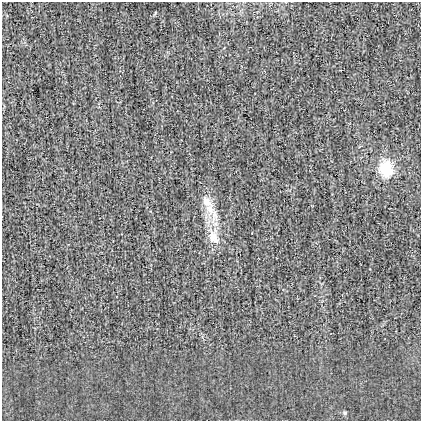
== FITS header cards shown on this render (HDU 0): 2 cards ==
NAXIS1  =                  419
NAXIS2  =                  419

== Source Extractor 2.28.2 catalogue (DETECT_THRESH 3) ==
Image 419 x 419 px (HDU 0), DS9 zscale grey, 1 PNG px = 1 image px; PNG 423 x 423 px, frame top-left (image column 1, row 419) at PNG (2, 2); no overlay
Background -0.0025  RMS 0.028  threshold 0.083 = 3 sigma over >= 5 px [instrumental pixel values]
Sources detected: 4; all 4 listed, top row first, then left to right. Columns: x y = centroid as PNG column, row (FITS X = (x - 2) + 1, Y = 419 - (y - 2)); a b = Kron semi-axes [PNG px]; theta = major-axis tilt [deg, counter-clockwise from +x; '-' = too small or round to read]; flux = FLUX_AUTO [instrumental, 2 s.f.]
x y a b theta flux
386 169 20 16 -84 53
207 201 21 11 -47 26
213 237 22 13 -58 29
344 413 6 5 - 2.8